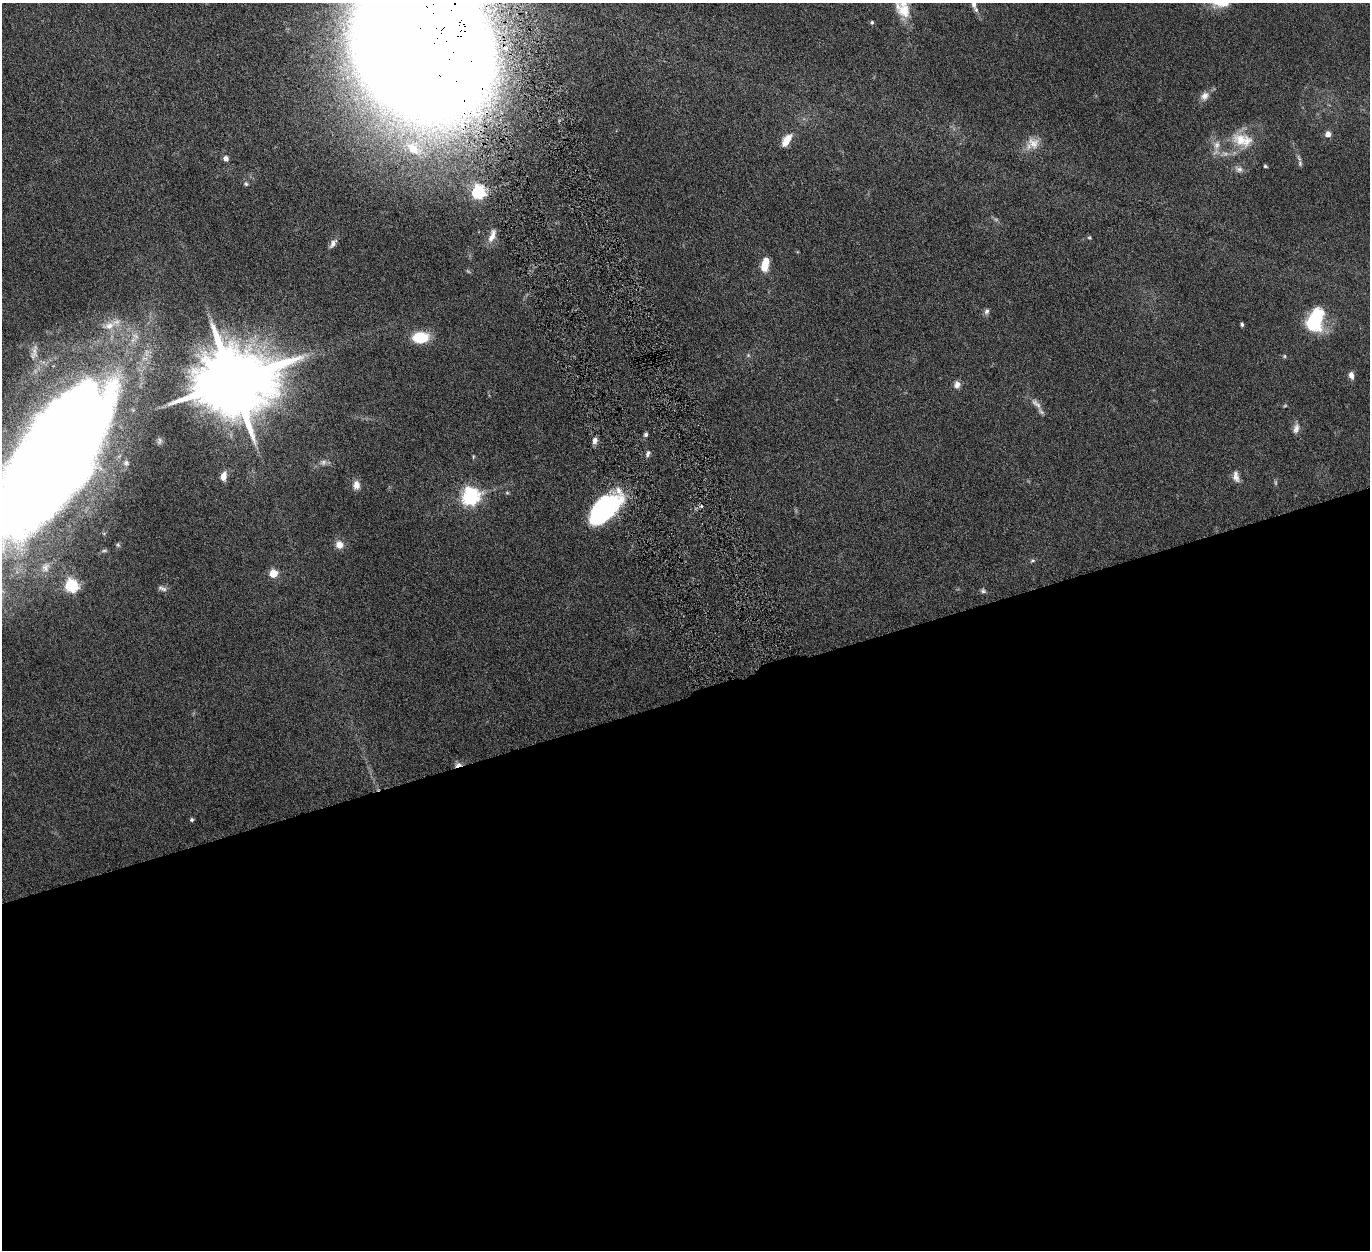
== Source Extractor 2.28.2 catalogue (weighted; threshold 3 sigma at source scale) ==
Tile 15 of 4 x 4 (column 3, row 4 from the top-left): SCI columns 2747-4114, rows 290-1537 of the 5500 x 5446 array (HDU 1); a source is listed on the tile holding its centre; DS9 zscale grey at full resolution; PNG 1372 x 1252 px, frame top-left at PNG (2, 3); no overlay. Shown black and unused: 45% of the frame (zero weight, under 6 of 12 exposures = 1% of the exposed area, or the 3 px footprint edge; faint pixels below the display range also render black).
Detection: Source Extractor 2.28.2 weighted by HDU 2 'WHT'; one run over the whole footprint, this tile lists its part. Background 0.0511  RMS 0.0054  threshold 0.022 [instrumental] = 3 sigma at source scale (4.09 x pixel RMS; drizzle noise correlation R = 1.36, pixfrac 0.8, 0.05/0.05 arcsec/px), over >= 5 px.
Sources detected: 63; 5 too faint to see at this stretch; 1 inside a brighter object's white glare — not listed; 1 inside a brighter listed object's ellipse — not listed separately; the other 56 listed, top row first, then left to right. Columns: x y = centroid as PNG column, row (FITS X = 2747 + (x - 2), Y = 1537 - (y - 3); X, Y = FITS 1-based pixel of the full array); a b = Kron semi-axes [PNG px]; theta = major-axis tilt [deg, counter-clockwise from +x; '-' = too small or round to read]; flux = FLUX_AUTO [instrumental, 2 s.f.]
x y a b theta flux
904 11 39 17 -73 15
872 22 4 4 - 0.82
423 50 90 76 -58 3000
1205 96 13 9 41 3.3
1328 134 5 5 - 3.6
786 140 14 7 59 7
1242 140 30 17 -14 13
1033 143 17 16 - 6.5
1217 145 14 9 75 3.8
413 148 32 20 -38 24
226 158 7 6 - 1.9
1300 163 9 5 -83 1.2
1265 166 4 3 - 0.67
1239 169 12 8 -24 2.1
246 184 6 5 - 0.86
478 192 6 6 - 99
492 236 21 8 70 4.1
1089 238 5 4 - 0.55
333 243 13 6 56 2.2
765 266 11 8 -88 7
987 311 8 6 73 1.5
1316 313 29 16 -77 19
1242 324 4 3 - 1.1
109 326 21 10 14 5.9
420 337 14 10 3 18
34 352 24 9 80 4.7
748 355 6 5 - 0.82
1284 356 5 5 - 0.62
1351 375 8 6 -76 2.5
233 381 20 17 11 7100
957 384 9 7 81 2.7
1036 403 21 8 -46 3.7
1296 428 13 7 76 2.6
646 434 5 4 - 1.1
594 440 9 6 76 2.2
648 453 9 6 69 1.4
473 457 6 3 89 0.53
53 459 131 51 56 1700
323 462 11 8 15 2.3
126 463 7 6 - 0.95
223 476 9 6 77 4.2
1236 477 15 8 -75 3
356 485 10 8 -89 3.8
470 497 7 7 - 210
604 509 40 20 43 64
118 545 6 6 - 0.86
339 545 9 9 - 4.3
104 551 9 4 5 0.78
1032 560 7 5 22 0.9
45 567 15 11 65 4
273 574 5 5 - 15
71 586 6 6 - 93
162 588 12 6 -21 1.8
983 591 7 6 - 0.98
458 765 10 6 15 2.2
192 820 5 5 - 0.82
Overlapping masked pixels (flux is a lower limit): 3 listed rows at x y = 423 50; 604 509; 458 765
Isophote crosses this tile's border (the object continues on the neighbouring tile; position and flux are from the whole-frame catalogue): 3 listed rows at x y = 904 11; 423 50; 53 459